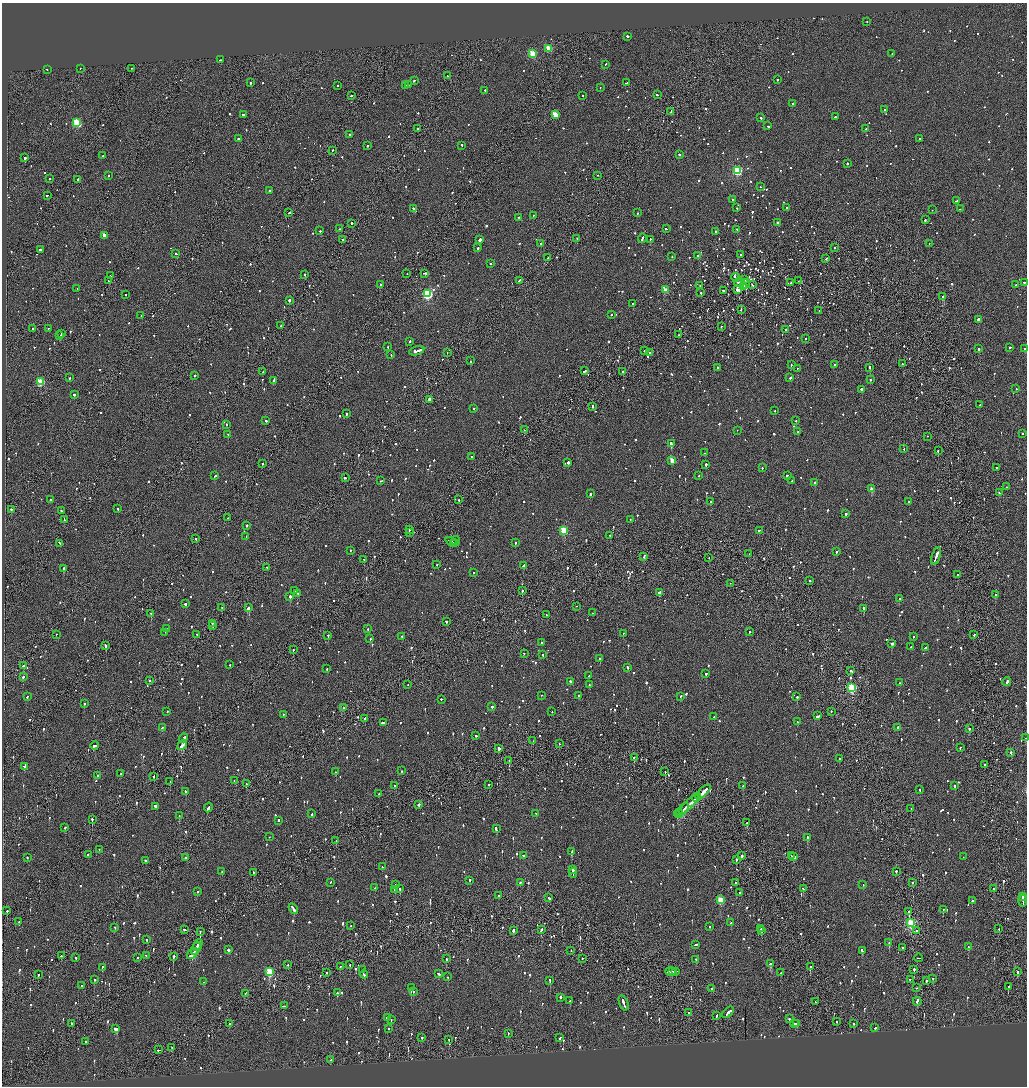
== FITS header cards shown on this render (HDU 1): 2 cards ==
NAXIS1  =                 2050
NAXIS2  =                 2168

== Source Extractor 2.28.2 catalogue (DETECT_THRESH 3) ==
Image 2050 x 2168 px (HDU 1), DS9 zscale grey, zoomed out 1/2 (1 PNG px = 2 x 2 image px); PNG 1029 x 1088 px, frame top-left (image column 2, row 2167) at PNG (2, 3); each listed source drawn as its Kron ellipse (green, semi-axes under 4 px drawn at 4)
Background -0.0628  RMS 0.063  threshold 0.189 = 3 sigma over >= 5 px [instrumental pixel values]
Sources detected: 1701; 111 cannot appear on this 1/2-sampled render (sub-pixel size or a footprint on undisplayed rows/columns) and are neither listed nor drawn; of the other 1590, the 500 brightest by FLUX_AUTO listed and drawn (1090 fainter detections omitted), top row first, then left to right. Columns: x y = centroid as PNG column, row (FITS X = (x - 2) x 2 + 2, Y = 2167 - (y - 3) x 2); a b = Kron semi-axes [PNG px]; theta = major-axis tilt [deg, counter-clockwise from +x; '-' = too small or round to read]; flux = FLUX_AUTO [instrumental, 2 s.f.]
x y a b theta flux
867 21 2 1 - 78
627 36 2 2 - 150
549 48 3 3 - 310
532 54 3 3 - 400
892 54 2 2 - 61
220 60 2 1 - 72
606 64 2 2 - 79
80 68 2 1 - 63
131 68 2 1 - 58
47 69 2 2 - 75
447 76 2 2 - 66
777 80 2 2 - 120
414 81 3 2 - 130
251 83 2 2 - 150
627 83 3 2 - 64
337 85 2 2 - 79
408 85 2 2 - 70
405 86 2 1 - 64
600 87 2 1 - 130
485 90 2 2 - 130
351 95 2 2 - 100
657 95 3 1 - 110
583 96 2 2 - 110
792 103 2 2 - 280
884 110 2 2 - 260
671 112 4 1 - 180
243 114 2 2 - 550
555 115 3 3 - 310
835 117 2 2 - 94
761 118 2 2 - 100
77 123 4 3 - 770
768 126 3 2 - 110
418 129 3 2 - 550
866 129 2 2 - 63
349 134 2 2 - 69
238 138 2 2 - 180
919 138 2 2 - 58
368 145 2 2 - 82
462 145 2 2 - 98
332 150 2 1 - 150
679 154 3 2 - 130
103 156 2 2 - 97
25 158 2 2 - 830
847 163 2 2 - 270
737 170 4 3 - 1200
108 175 2 2 - 81
598 175 2 1 - 100
50 179 2 2 - 62
78 180 3 2 - 160
761 187 2 1 - 96
270 191 2 1 - 170
47 195 2 2 - 87
732 199 2 2 - 78
956 201 4 2 - 130
737 208 2 2 - 79
787 208 2 2 - 100
413 209 2 2 - 71
960 209 2 2 - 72
932 210 2 1 - 59
289 213 3 2 - 140
638 213 2 2 - 230
533 216 3 2 - 57
519 217 2 2 - 99
925 220 2 2 - 160
351 223 2 1 - 1000
777 223 2 2 - 76
340 229 2 2 - 89
666 229 2 2 - 82
737 229 2 2 - 130
320 231 2 2 - 100
715 231 2 2 - 160
104 235 3 2 - 100
577 238 2 1 - 65
642 238 5 2 - 180
342 239 2 2 - 110
650 239 2 1 - 120
480 240 3 2 - 310
929 243 2 1 - 62
541 244 2 2 - 130
478 248 3 2 - 85
835 248 2 2 - 79
40 249 3 2 - 150
176 253 2 2 - 71
741 254 2 2 - 110
672 256 2 2 - 62
698 256 2 2 - 330
548 258 2 1 - 130
826 258 2 2 - 65
490 263 2 2 - 68
407 273 2 2 - 69
424 273 3 2 - 110
305 275 2 2 - 280
110 276 2 2 - 190
736 277 4 2 - 170
519 280 3 2 - 130
744 280 3 2 - 110
108 281 2 2 - 59
798 281 2 1 - 73
739 282 5 2 - 130
1024 282 2 2 - 210
790 283 3 1 - 74
380 284 2 2 - 99
745 284 4 2 - 130
1016 284 2 2 - 82
752 285 3 2 - 85
700 286 2 2 - 84
743 286 2 1 - 56
77 288 2 1 - 110
665 290 3 3 - 200
723 290 3 2 - 58
738 290 3 2 - 240
701 293 2 2 - 93
427 294 4 4 - 1700
126 295 2 2 - 130
943 296 3 2 - 2200
289 300 2 2 - 330
633 304 2 2 - 290
741 309 3 2 - 77
819 311 2 1 - 130
611 314 2 2 - 57
141 315 2 2 - 74
978 319 3 2 - 170
280 326 2 2 - 66
721 326 2 2 - 76
33 328 2 2 - 91
48 328 2 2 - 58
786 329 2 2 - 58
62 334 2 2 - 110
59 335 2 1 - 110
679 335 2 1 - 100
805 338 2 2 - 57
410 341 2 2 - 140
388 347 2 2 - 62
1010 347 2 2 - 70
979 349 2 2 - 210
1025 349 2 2 - 120
417 351 8 2 16 600
644 351 2 2 - 130
447 352 2 1 - 63
649 352 2 1 - 60
391 354 3 2 - 82
470 361 2 2 - 170
835 364 2 2 - 64
902 364 2 2 - 72
791 365 2 2 - 70
870 367 3 2 - 110
717 368 2 2 - 97
797 368 2 1 - 140
585 371 3 2 - 64
263 372 2 2 - 70
623 372 2 2 - 140
195 375 2 2 - 130
70 378 2 2 - 62
790 378 2 2 - 230
274 380 4 2 - 160
870 380 2 2 - 150
40 382 4 3 - 570
862 389 3 2 - 160
1016 389 2 1 - 56
74 394 2 2 - 280
429 399 2 2 - 480
980 405 2 1 - 58
592 406 2 2 - 120
474 408 2 2 - 62
775 411 2 2 - 77
346 414 2 2 - 85
266 420 3 2 - 110
796 421 2 2 - 78
227 424 2 2 - 88
524 430 2 1 - 68
737 430 2 2 - 64
798 432 3 2 - 88
1023 433 2 2 - 59
228 434 2 2 - 88
927 436 2 1 - 64
671 444 4 2 - 220
904 449 2 2 - 78
938 450 2 2 - 240
705 453 2 2 - 110
472 457 2 2 - 75
672 460 3 3 - 210
568 462 2 2 - 420
263 464 2 1 - 71
706 464 2 2 - 530
762 468 2 2 - 77
996 468 2 2 - 180
215 476 3 2 - 140
698 476 2 1 - 69
787 476 2 2 - 190
345 478 3 2 - 100
381 481 2 2 - 60
792 481 2 2 - 110
815 482 2 2 - 250
1006 487 2 2 - 70
872 489 3 3 - 120
999 493 2 1 - 160
590 494 3 2 - 290
50 500 2 2 - 74
459 500 2 2 - 63
711 501 2 2 - 140
909 502 2 2 - 120
11 509 2 2 - 160
118 509 3 2 - 200
61 511 2 2 - 86
846 514 2 2 - 130
228 518 2 2 - 62
64 519 3 1 - 90
630 519 2 2 - 61
247 525 2 2 - 320
409 529 2 2 - 160
564 530 3 3 - 570
759 530 3 2 - 120
409 532 2 1 - 120
610 535 2 2 - 69
246 537 2 1 - 250
196 538 2 2 - 76
456 540 4 2 - 120
452 542 7 2 -24 390
515 542 2 2 - 140
60 543 3 2 - 100
454 543 2 1 - 160
350 550 2 2 - 63
836 551 2 2 - 77
749 554 2 2 - 59
644 556 3 2 - 130
936 556 9 2 71 520
709 558 2 1 - 59
364 559 2 2 - 67
437 564 2 2 - 78
523 566 3 2 - 570
267 567 2 2 - 63
64 568 2 2 - 390
473 573 2 2 - 120
958 574 2 2 - 89
810 580 2 2 - 100
730 583 2 1 - 140
295 591 4 2 - 110
522 591 2 2 - 120
659 592 3 2 - 380
298 593 2 2 - 62
995 595 2 2 - 180
290 596 2 2 - 380
899 599 2 2 - 62
185 604 2 2 - 410
576 606 2 1 - 64
222 607 2 1 - 59
249 608 3 2 - 580
863 608 2 2 - 760
151 613 2 1 - 270
592 613 2 1 - 160
546 614 2 2 - 62
446 621 2 2 - 110
212 623 2 2 - 130
213 626 2 2 - 110
166 629 2 2 - 59
368 629 2 2 - 100
165 632 2 1 - 67
750 632 2 2 - 98
623 633 2 2 - 59
56 634 2 2 - 60
196 634 2 2 - 74
328 635 2 2 - 200
974 635 2 2 - 76
402 636 2 2 - 110
913 637 2 2 - 79
370 639 2 2 - 230
542 643 3 2 - 110
892 643 3 2 - 190
106 646 2 2 - 210
911 647 2 2 - 58
925 647 3 2 - 70
293 650 2 2 - 140
524 653 2 1 - 72
543 654 2 2 - 98
600 658 2 2 - 160
230 665 2 2 - 92
23 666 3 2 - 150
627 668 3 2 - 76
327 669 2 2 - 61
851 671 3 2 - 220
706 673 2 2 - 190
589 676 2 2 - 68
23 677 2 2 - 330
150 680 2 2 - 270
570 681 2 2 - 130
1007 682 4 2 - 290
900 683 2 1 - 63
408 684 2 1 - 91
589 685 2 2 - 78
852 688 4 3 - 920
541 695 2 1 - 94
27 696 3 2 - 80
578 696 3 2 - 77
681 696 2 2 - 69
797 697 2 2 - 190
441 699 2 2 - 120
84 703 2 2 - 100
492 707 2 2 - 76
344 708 2 2 - 130
167 711 2 2 - 130
831 711 2 2 - 58
552 712 2 2 - 62
284 714 2 2 - 69
818 716 4 2 - 100
714 717 2 2 - 68
365 718 2 2 - 75
797 722 2 2 - 60
384 723 4 2 - 160
162 727 4 2 - 110
897 728 3 2 - 130
969 729 2 2 - 210
476 736 2 2 - 220
183 738 5 2 - 960
1025 738 2 2 - 90
533 741 2 1 - 180
559 744 2 2 - 75
95 745 4 2 - 160
182 745 5 2 - 200
960 747 2 2 - 62
498 748 2 2 - 580
1011 752 2 2 - 180
634 757 2 2 - 89
839 759 2 2 - 100
509 760 2 2 - 150
985 764 2 1 - 77
25 766 2 2 - 150
401 771 2 2 - 61
336 772 2 1 - 74
665 772 2 1 - 200
121 774 2 2 - 78
97 775 2 2 - 93
154 776 3 2 - 82
170 781 2 2 - 98
234 781 2 1 - 100
246 784 2 2 - 59
489 784 2 2 - 64
395 785 2 2 - 67
743 786 2 2 - 95
955 786 2 2 - 85
920 790 2 2 - 73
186 792 3 2 - 150
703 792 9 2 43 580
379 794 3 2 - 140
697 797 5 2 - 430
689 804 13 2 45 570
419 805 2 2 - 900
155 806 2 2 - 600
208 807 5 2 - 210
911 808 2 2 - 64
683 810 8 1 44 440
536 813 2 2 - 95
312 814 2 2 - 170
679 814 5 2 - 250
179 815 2 2 - 69
92 819 2 2 - 180
278 820 3 2 - 92
747 823 2 2 - 69
65 827 2 2 - 67
496 829 4 2 - 180
269 837 2 2 - 58
807 837 2 2 - 130
336 841 2 2 - 140
99 849 2 2 - 57
572 851 4 2 - 280
88 855 2 2 - 71
523 855 2 2 - 68
742 856 2 2 - 210
792 856 2 1 - 69
794 856 4 2 - 160
27 857 2 2 - 65
186 857 3 2 - 170
963 857 2 2 - 62
736 859 2 2 - 320
145 860 2 2 - 240
382 867 2 2 - 59
573 870 3 2 - 170
896 871 2 2 - 200
222 872 2 2 - 63
254 872 2 2 - 72
573 873 5 1 - 200
470 880 2 2 - 780
331 882 2 2 - 78
520 882 2 2 - 62
913 882 2 2 - 81
735 883 2 2 - 60
396 885 2 2 - 270
863 885 2 2 - 72
375 888 2 2 - 65
395 889 2 2 - 110
400 889 2 2 - 250
803 889 4 2 - 140
994 889 2 2 - 110
197 892 2 2 - 66
740 893 3 2 - 82
498 895 2 2 - 58
1023 897 2 2 - 97
549 898 3 2 - 170
720 900 3 3 - 420
972 901 2 2 - 75
1023 901 6 2 90 350
293 909 6 2 -57 200
943 909 2 2 - 75
7 911 2 2 - 140
909 911 2 2 - 260
19 921 2 1 - 250
731 923 2 2 - 68
911 923 4 3 - 840
351 926 2 1 - 58
115 927 2 2 - 75
710 927 2 2 - 64
761 929 2 1 - 220
999 929 2 1 - 80
185 930 3 1 - 160
513 930 3 2 - 170
541 930 3 2 - 140
762 930 2 2 - 190
917 930 2 2 - 140
200 931 2 1 - 290
147 940 2 2 - 100
889 943 2 2 - 200
695 944 3 2 - 110
198 945 6 2 61 370
902 947 2 2 - 130
968 947 4 2 - 640
196 948 7 1 61 380
228 950 2 2 - 210
571 950 2 1 - 58
862 951 3 2 - 120
192 954 6 2 45 290
61 956 2 2 - 130
146 956 2 2 - 90
173 956 2 2 - 250
137 957 2 2 - 91
76 958 2 2 - 99
582 958 2 2 - 59
919 958 4 1 - 120
446 959 3 2 - 190
696 959 2 2 - 73
770 964 3 2 - 180
288 965 2 2 - 83
350 965 2 2 - 80
340 966 2 2 - 90
102 967 2 2 - 67
810 967 2 1 - 240
914 969 2 2 - 260
363 970 2 2 - 70
269 971 4 3 - 630
670 971 5 2 - 220
672 971 2 2 - 120
676 971 3 2 - 150
327 972 2 2 - 65
1018 972 2 1 - 500
780 973 2 2 - 65
364 974 4 2 - 160
439 974 3 2 - 120
38 975 2 2 - 94
448 977 2 2 - 63
933 978 2 2 - 72
94 979 2 2 - 81
910 979 2 2 - 60
550 980 2 2 - 230
926 981 2 2 - 170
204 982 2 2 - 57
82 985 2 2 - 66
1008 987 2 2 - 69
411 988 2 2 - 400
712 988 2 2 - 58
916 988 2 1 - 87
413 991 2 2 - 74
245 993 3 1 - 56
337 993 2 2 - 90
560 997 2 2 - 220
570 1001 2 2 - 110
917 1001 4 2 - 260
815 1002 2 1 - 130
624 1003 8 2 -70 300
284 1006 4 1 - 180
689 1012 2 1 - 99
728 1012 7 2 44 270
716 1016 3 2 - 78
387 1018 3 2 - 78
391 1019 2 1 - 190
789 1019 2 2 - 120
837 1022 2 2 - 72
797 1023 2 2 - 89
854 1023 2 2 - 60
72 1024 2 2 - 250
229 1024 2 2 - 180
795 1024 2 2 - 120
116 1028 4 2 - 230
875 1028 2 2 - 82
389 1029 2 2 - 430
508 1033 2 1 - 61
422 1037 2 2 - 88
560 1038 3 2 - 91
449 1039 3 2 - 81
86 1041 2 2 - 90
172 1047 3 2 - 120
159 1050 3 2 - 99
330 1060 2 2 - 68
At the frame edge (FLAGS 8, measured only in part): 2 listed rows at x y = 1025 349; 1025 738
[1090 fainter detections neither listed nor drawn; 111 sub-pixel or undisplayed-footprint detections neither listed nor drawn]